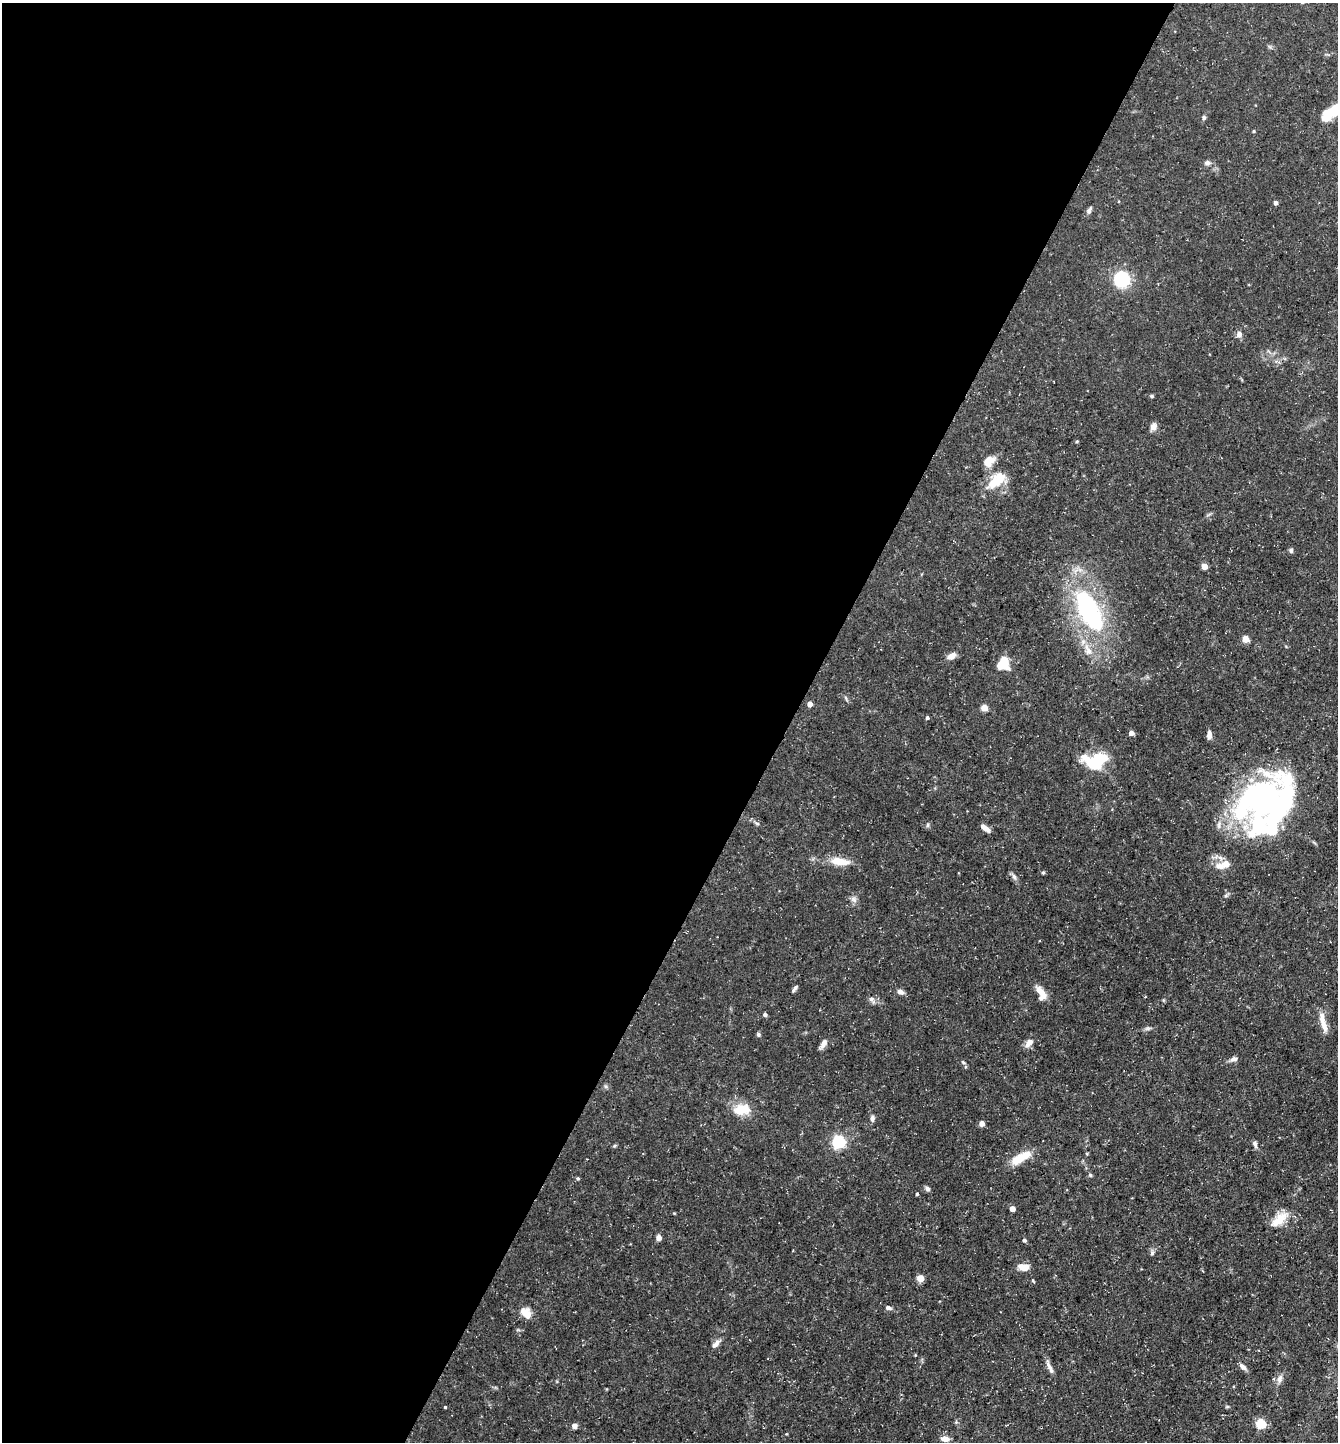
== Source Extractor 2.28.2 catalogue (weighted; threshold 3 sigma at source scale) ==
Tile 5 of 4 x 4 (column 1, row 2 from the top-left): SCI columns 145-1480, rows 2881-4320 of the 5770 x 5760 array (HDU 1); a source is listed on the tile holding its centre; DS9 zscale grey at full resolution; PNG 1340 x 1444 px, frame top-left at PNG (2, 3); no overlay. Shown black and unused: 59% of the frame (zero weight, under 3 of 5 exposures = <1% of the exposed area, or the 3 px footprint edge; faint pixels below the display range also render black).
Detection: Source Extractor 2.28.2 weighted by HDU 2 'WHT'; one run over the whole footprint, this tile lists its part. Background 0.0709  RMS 0.0045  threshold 0.0205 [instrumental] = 3 sigma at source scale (4.5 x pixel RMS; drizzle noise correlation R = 1.50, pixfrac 1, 0.05/0.05 arcsec/px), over >= 5 px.
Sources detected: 86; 4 inside a brighter object's white glare — not listed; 7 inside a brighter listed object's ellipse — not listed separately; the other 75 listed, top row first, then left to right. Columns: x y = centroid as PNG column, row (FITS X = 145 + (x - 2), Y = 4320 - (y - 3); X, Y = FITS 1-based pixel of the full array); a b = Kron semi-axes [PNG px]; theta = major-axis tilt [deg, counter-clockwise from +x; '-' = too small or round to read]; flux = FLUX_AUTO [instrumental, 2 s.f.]
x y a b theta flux
1334 110 36 12 30 17
1204 117 6 5 - 0.76
1254 131 4 3 - 0.48
1207 163 7 6 - 1.1
1276 203 4 4 - 1.7
1089 211 10 5 65 1.2
1122 279 15 14 - 21
1239 334 8 7 - 1.8
1152 396 5 4 - 0.56
1153 427 10 8 58 2.1
1077 441 4 3 - 0.42
988 461 15 10 36 4.7
1000 479 21 16 60 9
1291 551 6 5 - 0.88
1204 566 4 4 - 5.9
1089 611 42 19 -62 67
1245 639 5 4 - 8.9
1088 651 15 8 -61 4.3
952 656 10 7 31 2.9
1003 663 13 11 60 9.6
810 704 4 4 - 3.1
984 708 4 4 - 7.9
927 717 4 3 - 0.72
1131 733 4 4 - 2.6
1209 735 9 5 87 2.2
1098 761 23 14 30 19
1263 798 84 36 66 97
757 823 6 4 -4 0.66
985 828 12 5 -39 2.6
840 861 24 9 -9 7.3
1220 866 13 9 -12 3.6
1043 872 4 3 - 0.6
1014 877 9 5 -63 1.3
853 899 8 6 -36 1.4
796 987 6 5 - 0.77
900 992 7 6 - 2
1041 992 17 7 -45 4.4
872 1000 10 6 -45 1.5
765 1015 4 4 - 1.1
1322 1018 16 7 -89 3.8
1148 1028 7 4 18 0.87
758 1034 6 5 - 0.8
1029 1043 11 7 48 2.9
823 1044 14 6 60 2.2
1234 1059 8 6 18 1.8
963 1062 6 4 -45 0.68
741 1109 21 13 9 8.7
872 1118 8 5 89 1.4
982 1123 4 4 - 3.4
838 1141 6 6 - 67
1255 1144 10 5 -68 1.3
1021 1158 30 10 29 8.2
1090 1175 5 4 - 0.61
578 1178 5 4 - 0.61
927 1189 6 5 - 1.2
917 1194 4 3 - 0.51
1012 1209 4 4 - 4.1
1279 1219 27 11 39 7.1
659 1238 6 5 - 2.1
1024 1240 4 4 - 0.99
1152 1253 7 5 70 0.96
1024 1267 13 8 -3 3.7
920 1278 5 5 - 8.8
1033 1281 6 3 -46 0.44
888 1308 7 5 -22 1.4
526 1313 13 9 -53 5.5
716 1344 13 6 46 2
1243 1367 10 5 -44 1.8
1050 1368 18 5 -62 2.1
1280 1378 11 7 69 2.1
445 1407 3 3 - 0.47
1227 1407 6 3 19 0.44
1261 1424 5 5 - 27
574 1426 6 6 - 1.5
945 1439 10 6 -5 2.7
Isophote crosses this tile's border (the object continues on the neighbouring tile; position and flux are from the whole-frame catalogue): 1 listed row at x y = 1334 110